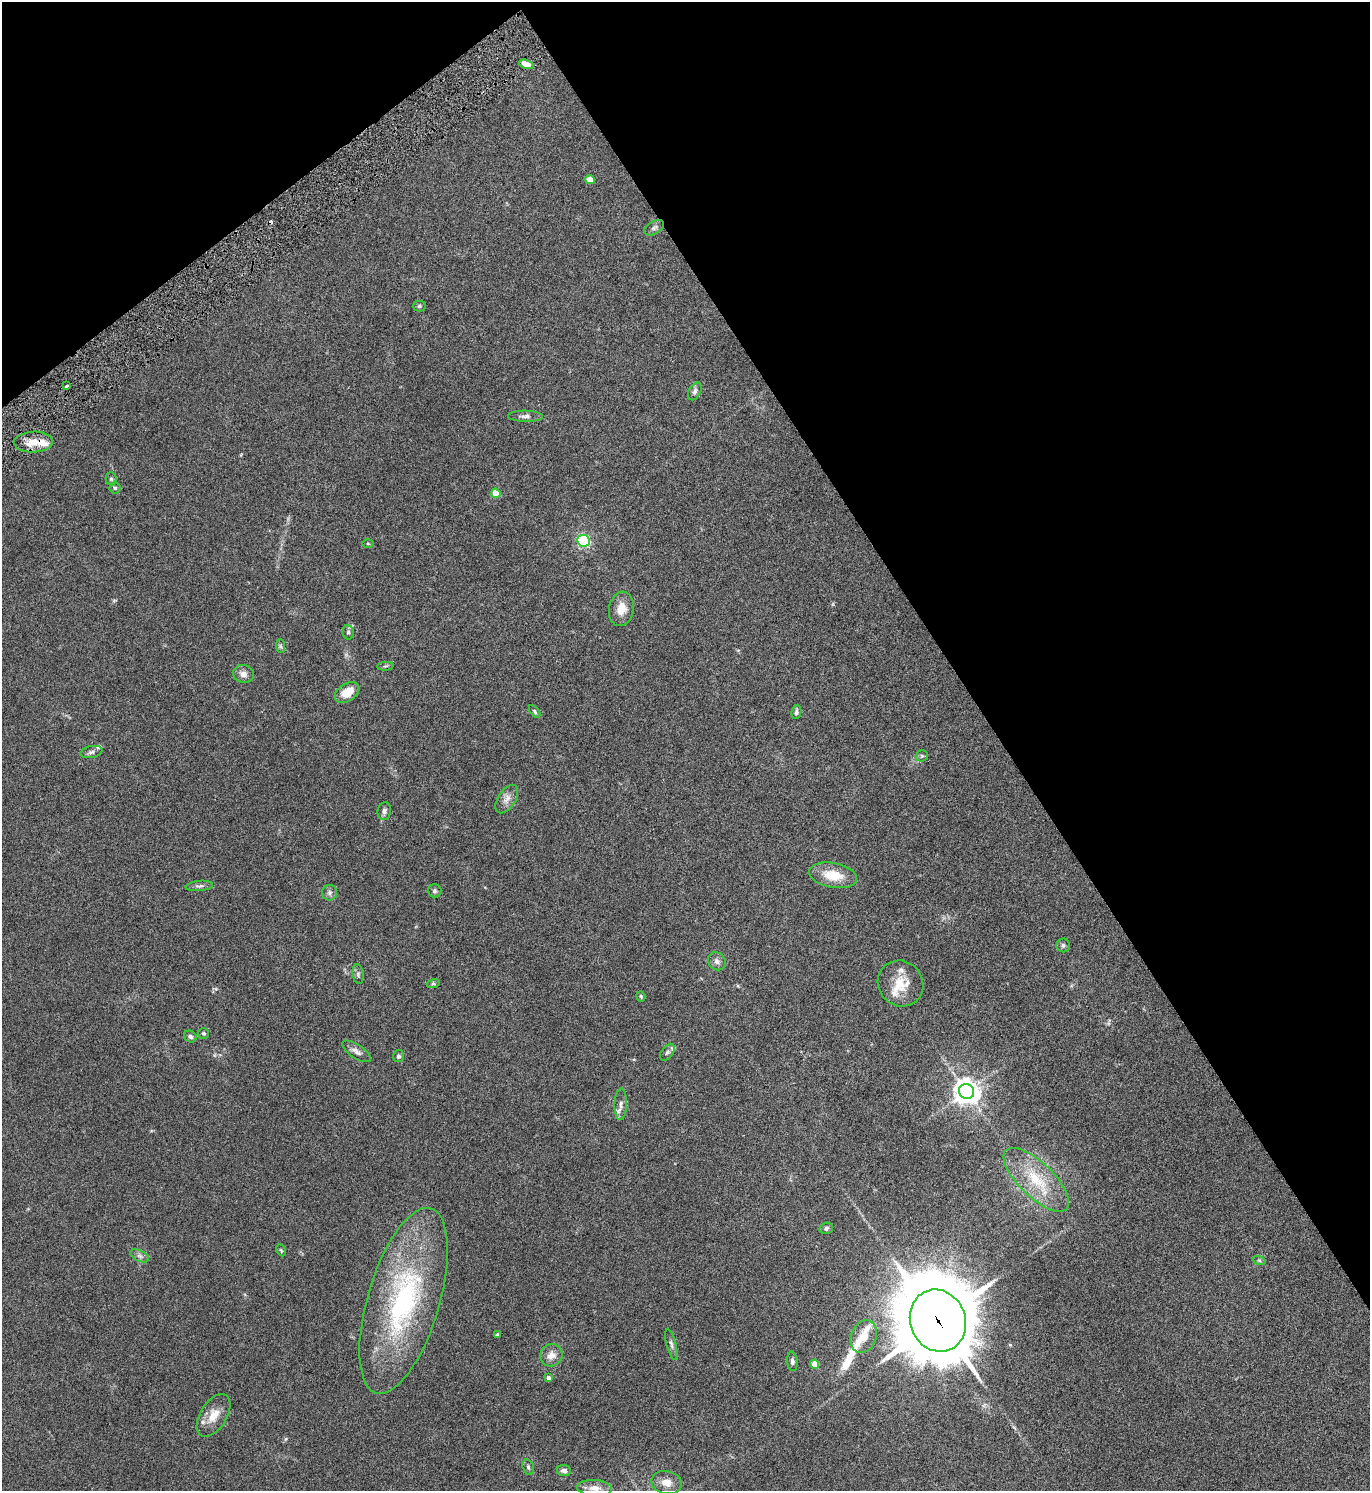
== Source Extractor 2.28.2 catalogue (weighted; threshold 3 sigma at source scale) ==
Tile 3 of 4 x 4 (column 3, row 1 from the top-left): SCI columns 2904-4271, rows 4471-5959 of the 5945 x 5961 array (HDU 1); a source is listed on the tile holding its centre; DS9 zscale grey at full resolution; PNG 1372 x 1493 px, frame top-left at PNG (2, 2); each listed source drawn as its Kron ellipse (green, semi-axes under 4 px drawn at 4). Shown black and unused: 33% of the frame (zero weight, under 3 of 6 exposures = <1% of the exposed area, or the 3 px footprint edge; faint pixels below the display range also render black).
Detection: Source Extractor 2.28.2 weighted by HDU 2 'WHT'; one run over the whole footprint, this tile lists its part. Background 0.0303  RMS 0.0036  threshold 0.0148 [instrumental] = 3 sigma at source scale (4.09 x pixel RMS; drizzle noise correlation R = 1.36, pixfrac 0.8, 0.05/0.05 arcsec/px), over >= 5 px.
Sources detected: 67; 1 cosmic-ray / hot-pixel residue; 1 long thin detection or spike segment (spike, bleed or trail) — neither listed nor drawn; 4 inside a brighter listed object's ellipse — not listed separately; the other 61 listed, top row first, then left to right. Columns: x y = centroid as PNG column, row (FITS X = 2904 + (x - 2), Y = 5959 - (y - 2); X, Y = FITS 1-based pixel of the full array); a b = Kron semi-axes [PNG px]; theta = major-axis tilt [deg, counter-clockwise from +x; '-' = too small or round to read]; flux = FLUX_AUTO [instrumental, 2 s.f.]
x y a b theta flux
526 64 7 4 -17 2.6
590 180 5 4 - 4.1
654 228 11 6 29 0.92
419 306 6 5 - 0.56
66 386 3 3 - 0.59
695 391 9 6 62 1
525 416 17 5 -1 1.4
33 442 19 10 2 4.7
111 479 6 5 - 0.61
115 488 5 5 - 0.58
496 493 5 4 - 4.6
584 541 6 5 - 51
368 544 6 4 -2 0.31
621 609 17 12 80 4.1
348 632 7 5 -78 0.71
280 646 7 4 -89 0.61
385 666 8 3 4 0.41
243 674 10 9 - 2
347 693 13 8 33 5.4
535 711 7 4 -50 0.46
796 712 7 5 81 0.79
91 752 11 6 12 1.1
922 756 6 5 - 0.56
507 799 16 9 57 2.2
384 811 9 6 83 1.1
833 875 24 12 -11 7.9
199 886 14 5 5 1
435 891 7 6 - 0.77
330 893 7 7 - 0.97
1063 945 7 6 - 0.73
717 961 9 8 - 1.3
358 974 10 5 -81 0.77
901 983 23 22 - 8.1
433 984 6 4 18 0.52
641 996 5 4 - 0.38
204 1033 5 5 - 0.51
190 1037 7 5 -32 0.72
356 1051 17 6 -33 1.6
667 1052 9 5 52 0.99
398 1056 6 5 - 0.69
967 1091 8 7 - 360
621 1104 16 6 88 1.7
1036 1180 42 17 -44 14
826 1228 7 5 17 0.73
281 1250 6 4 -64 0.39
140 1256 10 5 -26 1.1
1259 1260 6 4 -19 0.52
403 1301 96 36 73 61
938 1321 32 27 -68 2900
497 1335 3 3 - 0.52
864 1336 17 12 69 4.4
671 1344 16 4 -75 1.1
551 1355 11 10 - 2.7
792 1361 10 5 -84 0.99
815 1364 4 4 - 4.2
548 1378 4 4 - 1.4
214 1415 24 13 58 4.9
528 1467 8 5 -74 0.71
564 1471 7 5 -9 1.3
666 1482 15 11 -13 3.5
595 1488 17 8 -3 2.8
Overlapping masked pixels (flux is a lower limit): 2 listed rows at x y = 33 442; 938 1321